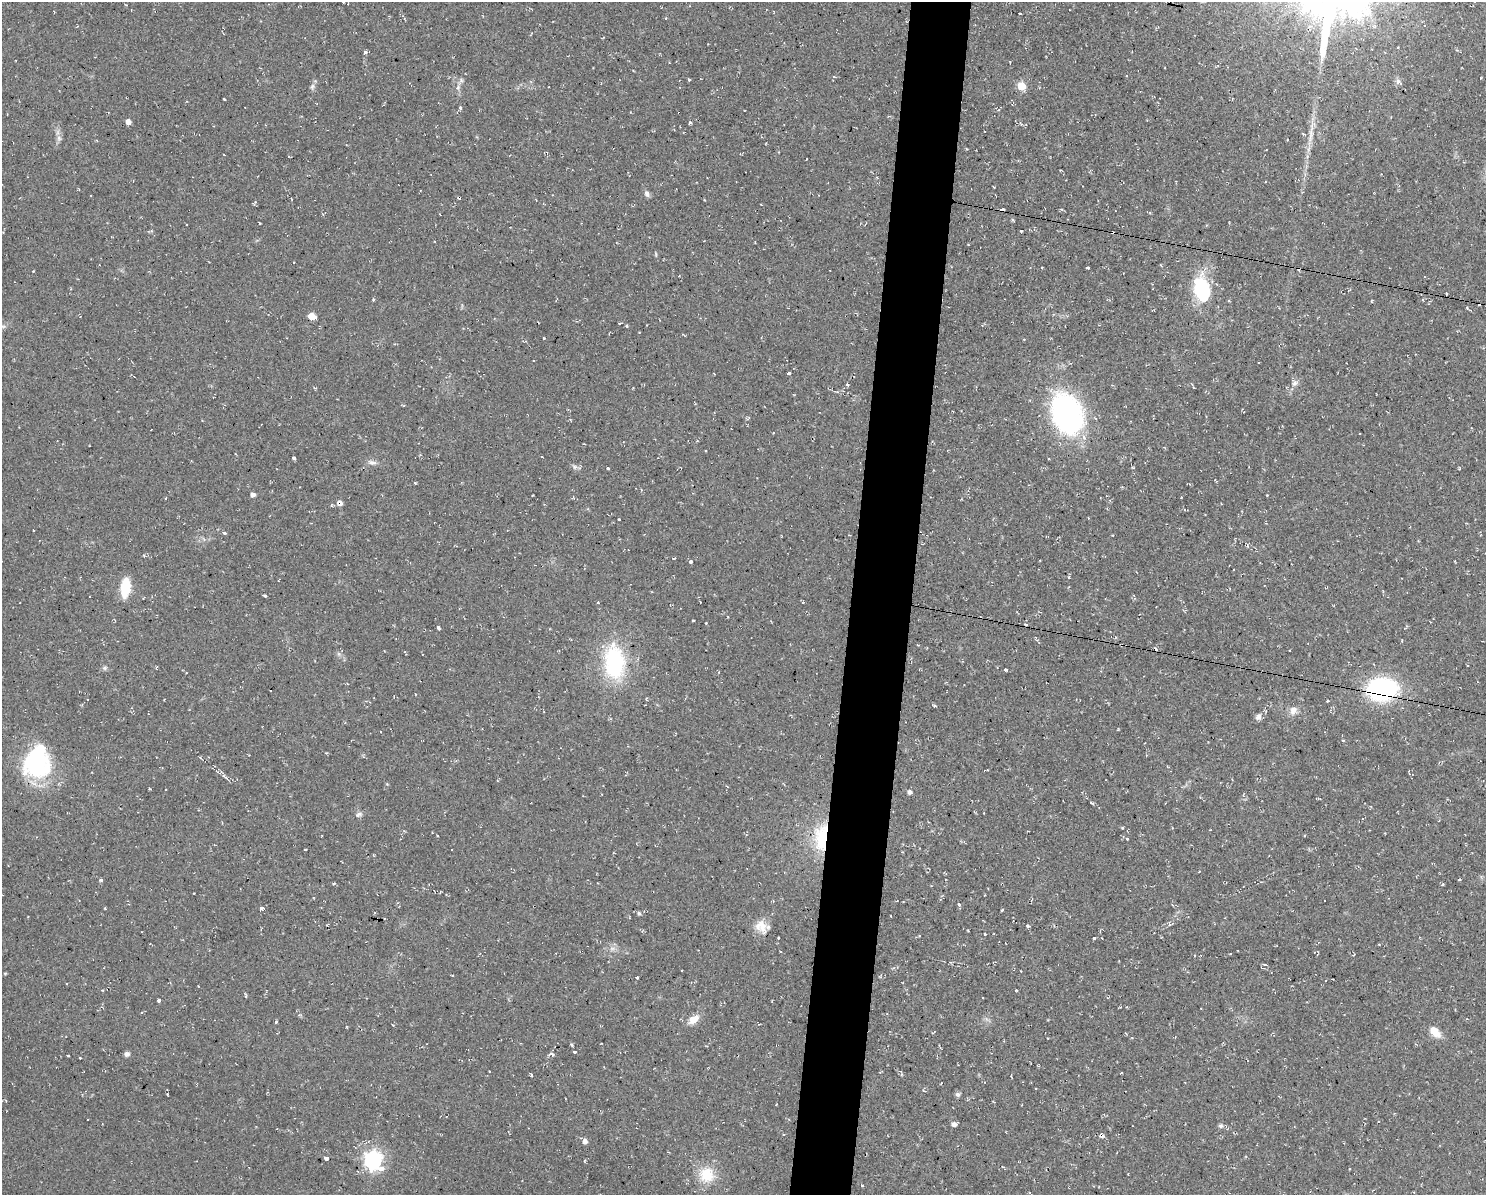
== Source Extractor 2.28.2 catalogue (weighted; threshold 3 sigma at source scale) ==
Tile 5 of 3 x 4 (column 2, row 2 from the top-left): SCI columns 1597-3080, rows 2385-3577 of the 4791 x 4769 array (HDU 1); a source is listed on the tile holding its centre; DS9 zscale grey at full resolution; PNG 1488 x 1197 px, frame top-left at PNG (2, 2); no overlay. Shown black and unused: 4% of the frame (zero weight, under 2 of 3 exposures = <1% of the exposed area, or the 3 px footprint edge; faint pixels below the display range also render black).
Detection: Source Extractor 2.28.2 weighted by HDU 2 'WHT'; one run over the whole footprint, this tile lists its part. Background 0.0769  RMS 0.0099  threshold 0.0448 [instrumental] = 3 sigma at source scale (4.5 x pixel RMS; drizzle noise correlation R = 1.50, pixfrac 1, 0.05/0.05 arcsec/px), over >= 5 px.
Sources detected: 138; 1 inside a brighter object's white glare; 12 cosmic-ray / hot-pixel residue — not listed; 1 inside a brighter listed object's ellipse — not listed separately; the other 124 listed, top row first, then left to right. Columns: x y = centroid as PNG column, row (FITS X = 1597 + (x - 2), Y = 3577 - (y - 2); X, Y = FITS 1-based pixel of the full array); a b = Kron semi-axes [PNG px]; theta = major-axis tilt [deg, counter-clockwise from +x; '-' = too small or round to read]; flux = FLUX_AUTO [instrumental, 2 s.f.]
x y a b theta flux
1019 13 3 2 - 1.2
365 52 3 3 - 4.1
834 77 4 3 - 1.6
689 79 3 3 - 2.3
1398 81 8 7 - 2.9
312 86 8 6 69 2.7
1021 86 5 5 - 33
458 88 8 4 73 2.6
224 99 3 2 - 0.98
383 105 4 3 - 0.71
460 108 4 4 - 2
128 122 4 4 - 6.1
690 122 5 4 - 1.5
1021 123 7 3 -45 1.3
1311 135 26 6 83 11
59 138 7 6 - 2.6
224 155 3 2 - 0.62
993 187 3 2 - 0.9
647 194 9 6 -62 3.1
704 200 4 2 - 0.7
1061 209 5 3 - 1
1013 220 5 3 - 1.1
1021 231 3 3 - 3.2
656 254 6 4 -89 1.1
1088 268 4 2 - 1.2
33 271 3 2 - 0.63
1201 289 28 16 -79 67
373 299 4 3 - 1
1467 308 5 3 - 0.81
312 316 5 5 - 19
619 323 4 2 - 0.84
3 326 7 4 0 1.9
627 326 5 3 - 0.99
544 338 3 3 - 0.72
789 373 3 3 - 8.9
1295 383 10 8 40 4.2
847 385 3 3 - 2.5
633 388 4 2 - 0.62
1030 400 4 3 - 0.8
1243 412 4 3 - 0.7
1066 414 43 30 -69 210
706 451 3 2 - 0.75
236 454 4 2 - 0.71
294 458 3 3 - 3.7
372 462 13 6 -13 4.2
575 467 7 6 - 2.6
608 468 3 3 - 2
415 483 4 3 - 0.81
253 494 4 4 - 4.6
340 503 7 7 - 4.2
1107 509 4 2 - 0.69
619 519 3 3 - 4.5
224 533 4 3 - 3.9
144 556 4 4 - 1.3
673 558 3 3 - 3.7
691 562 3 3 - 2.9
125 588 14 7 84 43
264 595 4 3 - 4.6
693 621 3 3 - 1.5
438 628 4 3 - 5.2
1035 637 4 3 - 1.3
1402 640 4 2 - 0.69
614 662 42 24 -85 89
105 668 7 5 21 2
1006 670 3 3 - 1.7
1382 689 27 20 4 140
1328 701 3 3 - 1.1
934 706 5 3 - 1.1
1293 711 12 10 68 6.5
1258 717 9 7 57 3.8
380 732 3 2 - 0.81
1343 740 4 3 - 1.1
36 761 35 31 -76 100
224 776 9 4 -44 2.5
909 792 6 5 - 3.1
359 814 10 6 22 3
1122 828 3 3 - 1.1
438 836 3 2 - 0.75
821 837 39 18 85 49
1127 839 3 3 - 2.8
305 849 3 3 - 2.2
373 855 4 3 - 0.84
101 880 5 4 - 1.5
334 884 3 3 - 1.3
1443 884 4 3 - 0.89
959 904 3 3 - 2.4
105 908 2 2 - 0.8
261 908 4 4 - 13
1002 910 5 2 - 1.1
639 913 6 5 - 1.8
761 926 17 15 -37 13
1028 926 3 3 - 6.2
984 934 3 3 - 4.2
778 938 3 3 - 1.8
1094 938 3 3 - 3.2
1379 944 3 2 - 0.94
612 949 7 4 19 2.5
1265 964 5 3 - 1.3
5 973 4 3 - 1
637 977 3 3 - 2.8
1016 990 5 3 - 0.76
245 995 7 3 -83 1.1
159 1000 4 3 - 8.9
693 1019 15 9 36 10
276 1022 3 3 - 5.2
1435 1032 14 9 -47 12
572 1045 5 3 - 1.2
574 1052 4 3 - 4
127 1054 6 6 - 3.1
552 1054 6 4 -39 2.6
68 1055 3 2 - 1.6
80 1058 3 2 - 1.3
531 1075 4 3 - 1.4
958 1094 7 6 - 2.3
954 1124 5 4 - 4.6
1221 1126 6 6 - 2.2
1101 1135 6 5 - 3.4
585 1141 5 5 - 4.7
326 1158 4 3 - 22
373 1160 7 7 - 410
584 1161 4 3 - 0.89
381 1168 8 4 -3 11
707 1175 21 20 - 27
863 1186 3 3 - 2
Overlapping masked pixels (flux is a lower limit): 4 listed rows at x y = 340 503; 1382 689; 821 837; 1101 1135